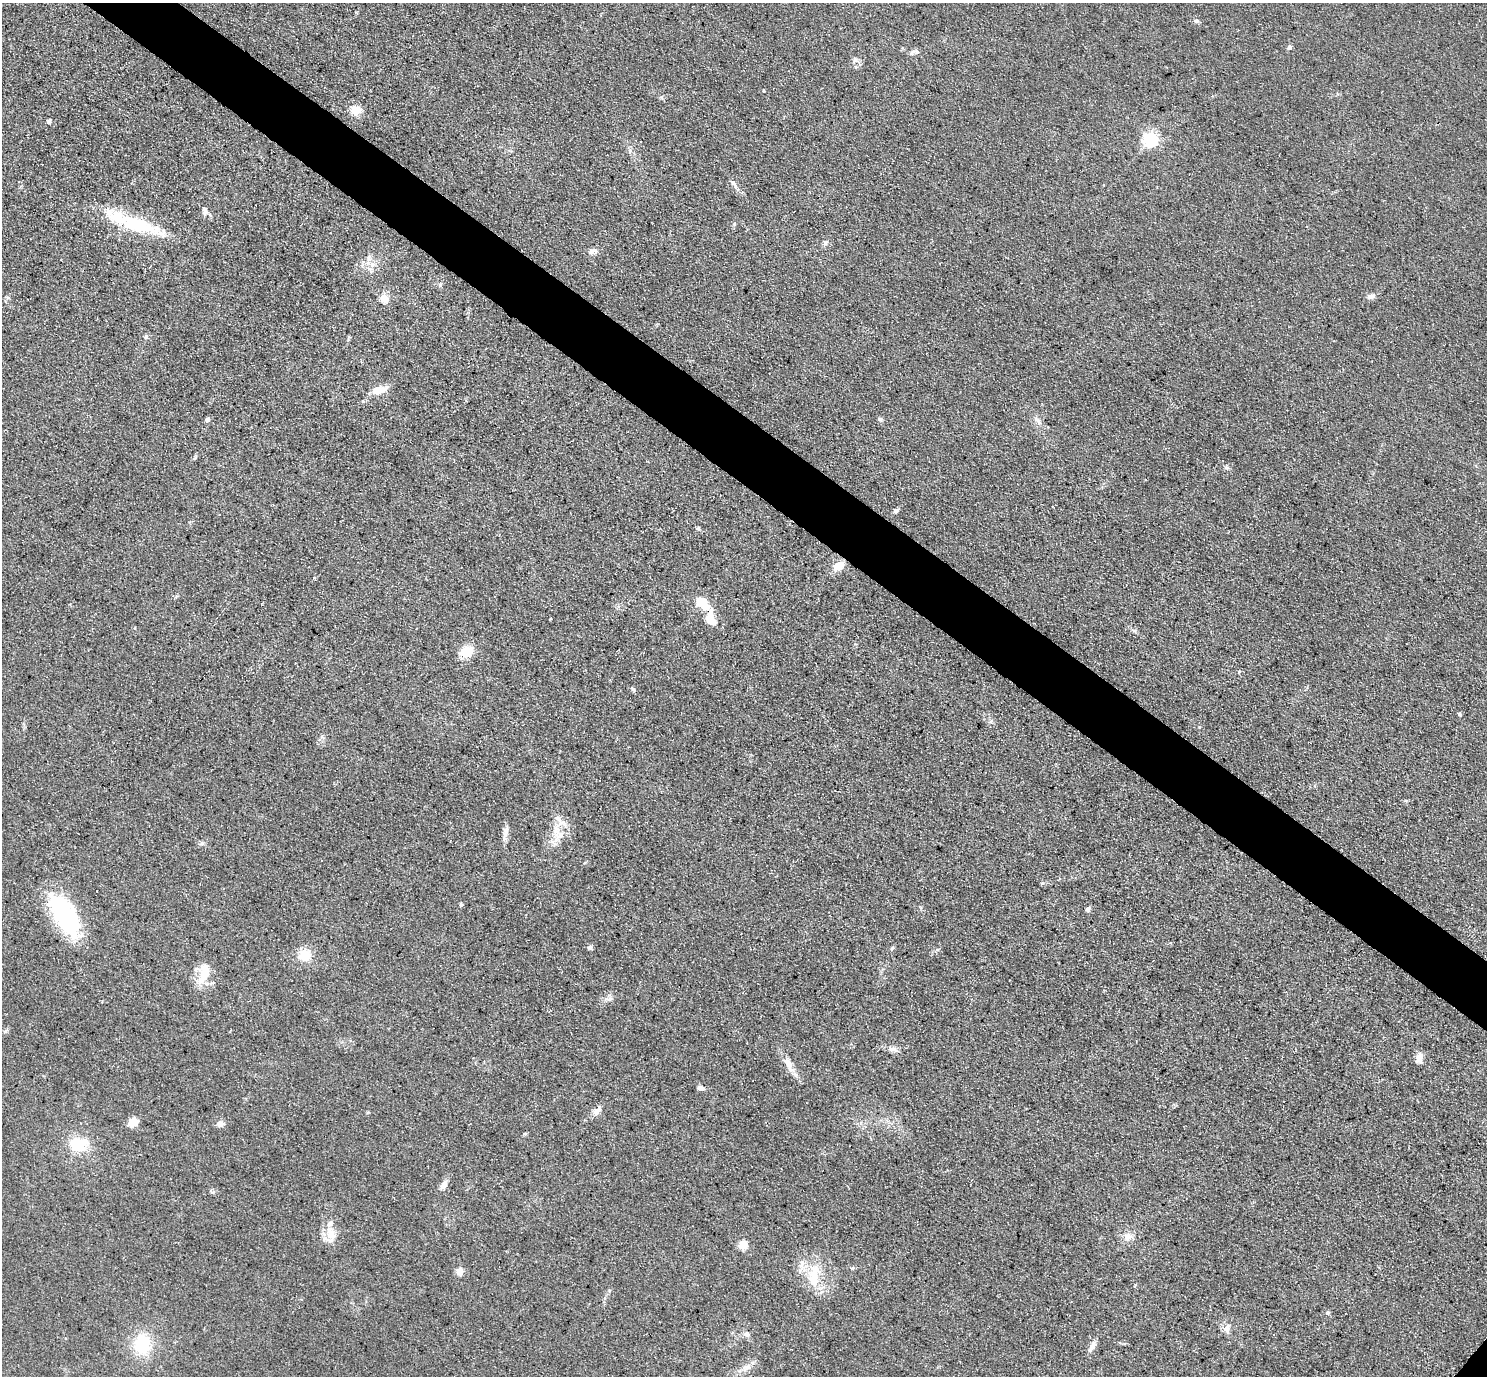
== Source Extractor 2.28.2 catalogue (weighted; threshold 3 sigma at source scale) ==
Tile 11 of 4 x 4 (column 3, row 3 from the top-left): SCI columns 2971-4455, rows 1528-2901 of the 5939 x 5943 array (HDU 1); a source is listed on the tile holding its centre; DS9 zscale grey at full resolution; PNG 1489 x 1378 px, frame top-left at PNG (2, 3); no overlay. Shown black and unused: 5% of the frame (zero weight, under 3 of 5 exposures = <1% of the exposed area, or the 3 px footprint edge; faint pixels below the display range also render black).
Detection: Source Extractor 2.28.2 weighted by HDU 2 'WHT'; one run over the whole footprint, this tile lists its part. Background 0.0727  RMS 0.0089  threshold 0.0403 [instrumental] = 3 sigma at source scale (4.5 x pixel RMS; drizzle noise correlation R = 1.50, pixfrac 1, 0.05/0.05 arcsec/px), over >= 5 px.
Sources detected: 70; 3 inside a brighter listed object's ellipse — not listed separately; the other 67 listed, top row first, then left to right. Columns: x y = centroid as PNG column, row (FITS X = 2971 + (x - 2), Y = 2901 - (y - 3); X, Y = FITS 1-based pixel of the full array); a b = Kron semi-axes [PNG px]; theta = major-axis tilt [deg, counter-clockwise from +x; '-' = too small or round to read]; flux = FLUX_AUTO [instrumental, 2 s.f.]
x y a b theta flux
1196 21 7 6 - 2.6
1289 47 6 5 - 2.3
917 52 8 7 - 2.9
855 60 9 5 60 2.5
661 97 6 4 -70 1.3
356 110 10 9 - 14
48 122 5 5 - 1.8
1150 138 6 6 - 230
733 183 11 5 -41 3.1
204 211 12 7 -82 3.9
734 224 5 5 - 1.2
137 225 62 15 -21 68
825 243 7 6 - 2.4
593 251 13 7 8 4.3
369 258 10 6 -89 4.2
369 269 7 4 -21 2.4
440 285 7 5 -90 1.9
1372 296 11 7 24 3.8
384 299 12 10 -75 8.7
146 337 6 5 - 1.6
377 390 15 8 19 12
207 419 5 4 - 3.9
880 419 6 5 - 1.5
1038 420 13 6 -53 3.9
195 458 6 4 46 1.3
1227 467 7 6 - 2
896 511 6 5 - 2.7
698 528 5 4 - 1.3
838 566 14 10 30 13
702 603 17 9 -45 24
550 619 3 3 - 0.74
711 619 20 11 -75 14
466 652 15 11 21 17
633 689 8 4 -51 1.8
1460 714 5 4 - 1.1
556 830 33 9 -88 14
506 833 11 8 77 4.8
461 905 4 4 - 1.6
1088 909 6 5 - 2.4
65 915 52 21 -59 110
590 947 6 6 - 2.1
892 948 6 5 - 1.5
304 955 13 12 - 17
203 975 27 13 63 20
609 999 11 6 7 3.6
5 1031 6 4 19 1.4
892 1049 12 6 -11 4.3
1419 1058 11 6 83 7.5
787 1063 18 10 -47 9
701 1088 8 6 -1 3.1
597 1111 14 7 50 6
133 1122 12 9 42 10
220 1124 9 7 -20 4.5
78 1144 22 16 -3 32
444 1184 12 8 62 5.6
212 1192 8 3 -31 1.5
331 1235 15 14 - 13
1127 1237 11 10 - 6.6
743 1245 5 5 - 42
460 1271 5 4 - 27
814 1276 32 14 83 27
1327 1313 6 6 - 1.7
1227 1329 12 7 86 5.9
746 1334 8 7 - 3.8
142 1344 20 17 84 43
1092 1347 15 6 57 4.9
747 1368 15 8 35 7
Unlisted compact peaks at least as high as the median listed source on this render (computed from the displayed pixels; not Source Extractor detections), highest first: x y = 1042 883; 1199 727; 356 12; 202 843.